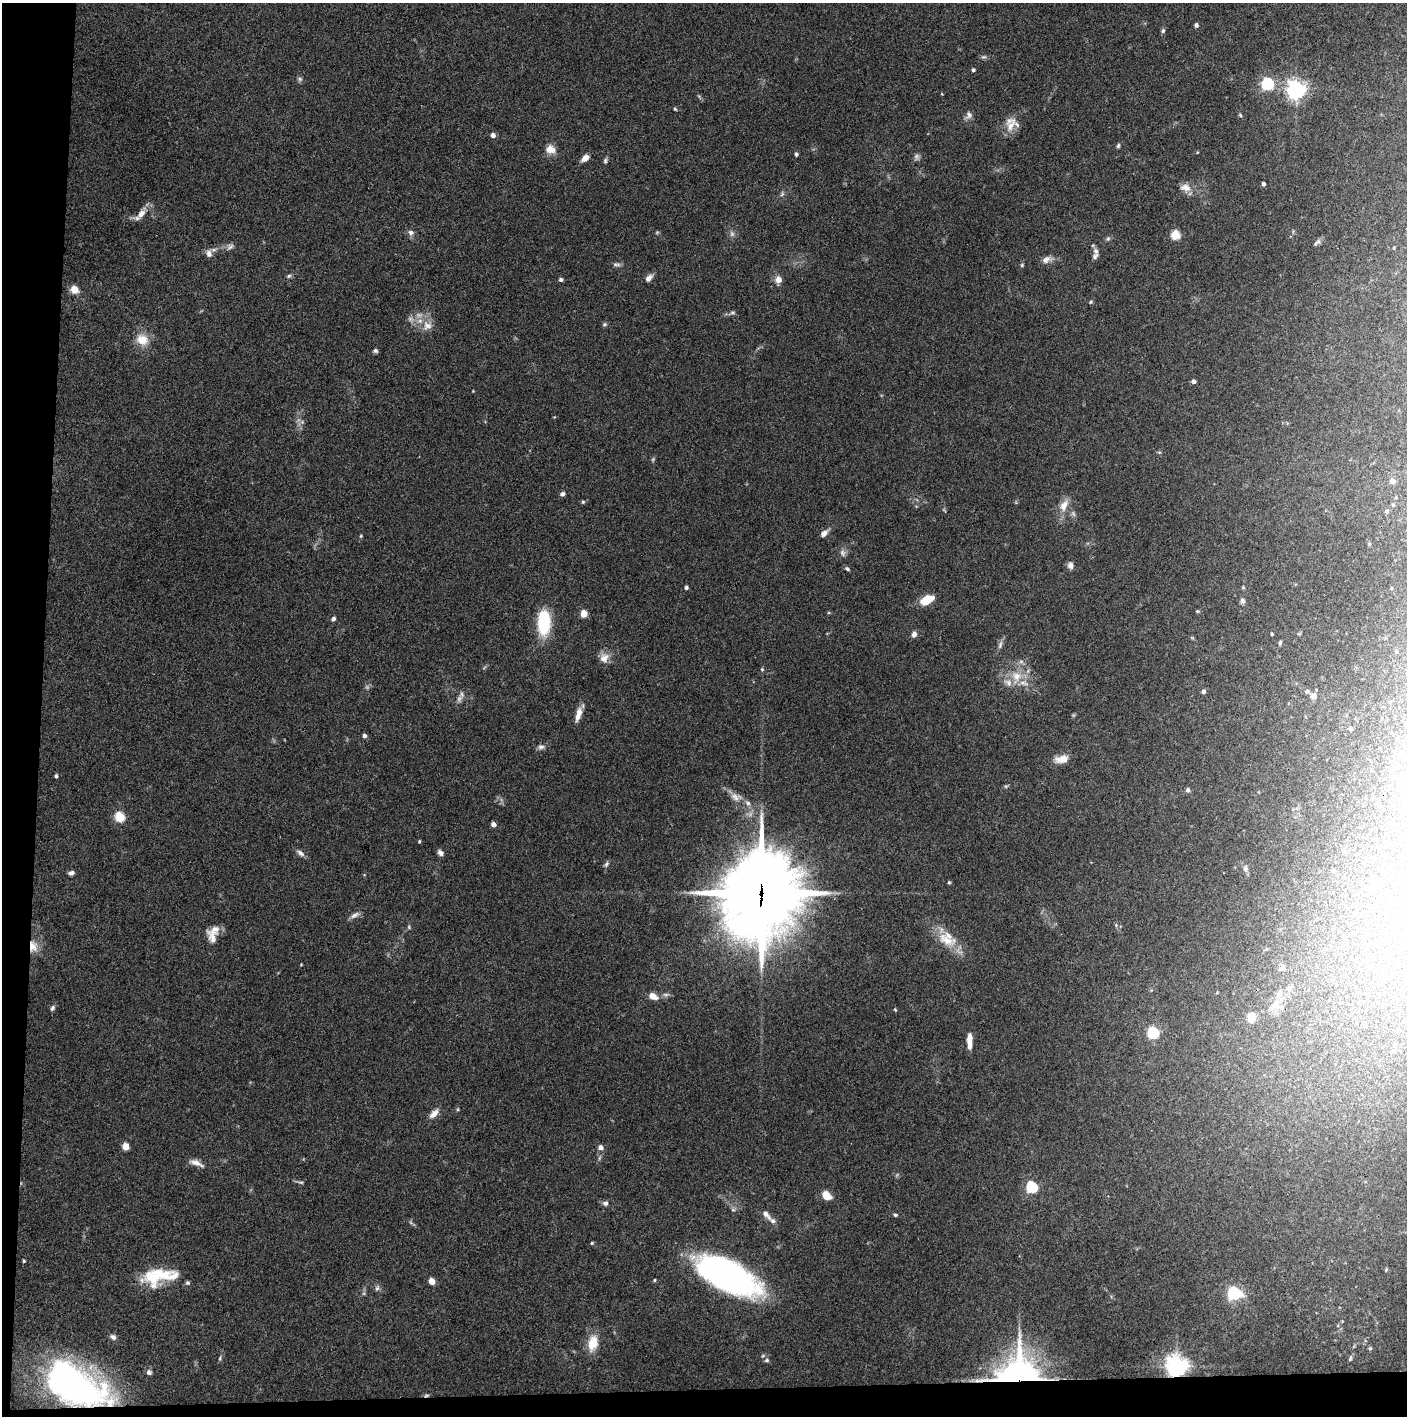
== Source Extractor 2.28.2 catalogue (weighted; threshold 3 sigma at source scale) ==
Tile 7 of 3 x 3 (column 1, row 3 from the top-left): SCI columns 2-1406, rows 1-1414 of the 4221 x 4244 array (HDU 1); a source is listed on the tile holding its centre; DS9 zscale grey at full resolution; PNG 1409 x 1418 px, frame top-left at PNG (2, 3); no overlay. Shown black and unused: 5% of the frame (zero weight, under 3 of 4 exposures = <1% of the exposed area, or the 3 px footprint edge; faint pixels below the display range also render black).
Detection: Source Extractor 2.28.2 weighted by HDU 2 'WHT'; one run over the whole footprint, this tile lists its part. Background 0.0746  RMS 0.0055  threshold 0.0249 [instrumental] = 3 sigma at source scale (4.5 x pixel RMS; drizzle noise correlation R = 1.50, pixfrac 1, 0.05/0.05 arcsec/px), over >= 5 px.
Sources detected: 161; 3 too faint to see at this stretch — not listed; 8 inside a brighter listed object's ellipse — not listed separately; the other 150 listed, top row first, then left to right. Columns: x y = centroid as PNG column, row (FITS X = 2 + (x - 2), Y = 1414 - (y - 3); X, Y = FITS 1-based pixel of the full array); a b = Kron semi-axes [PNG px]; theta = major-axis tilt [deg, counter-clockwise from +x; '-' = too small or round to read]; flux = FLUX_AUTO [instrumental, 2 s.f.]
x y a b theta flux
1196 25 4 4 - 1.8
1163 31 6 5 - 1.1
973 70 4 3 - 1.3
300 79 6 6 - 1.1
1267 83 6 5 - 72
1296 89 6 6 - 290
675 109 4 4 - 0.67
969 115 11 8 -75 2.2
1240 115 6 4 -46 0.65
1011 124 20 13 72 7.3
493 135 5 5 - 2.2
1118 146 6 4 73 0.88
550 149 12 11 - 4.6
796 154 4 4 - 1.4
585 158 9 6 43 3.8
605 161 7 5 77 1.1
1263 184 4 3 - 1.7
1185 188 15 10 -10 4.4
782 194 7 4 56 0.97
141 214 14 8 52 4.7
411 233 7 7 - 2.2
732 234 6 6 - 1.6
1175 235 5 5 - 31
1108 238 6 5 - 0.96
1315 244 8 5 46 1.2
230 247 10 7 32 2
1096 251 9 6 -62 1.8
209 253 9 7 -77 2.8
1046 259 13 8 36 2.9
616 264 13 4 0 1.5
1022 265 5 4 - 0.69
289 276 7 5 22 1
648 278 9 6 47 3.1
561 279 5 4 - 1.2
778 279 6 5 - 6
74 289 5 5 - 10
1091 302 5 4 - 0.74
732 313 8 4 0 1.1
419 315 11 6 15 3.1
604 324 7 5 2 0.89
427 326 14 12 29 5.6
142 340 16 13 -33 8.8
375 351 5 5 - 1.3
1193 381 4 4 - 1.9
302 422 5 5 - 1.2
1159 452 6 3 -17 0.65
1393 481 5 5 - 3.2
562 494 6 5 - 1.6
1396 497 5 3 - 0.46
583 502 5 4 - 0.79
1393 505 5 5 - 0.68
1064 506 16 10 62 5.9
1387 511 5 4 - 1.1
824 533 10 6 40 2.7
361 536 5 4 - 0.6
1369 544 5 4 - 0.63
843 553 9 7 -66 2.1
1070 565 9 7 -77 2.1
847 569 7 4 -37 1
686 587 4 4 - 1.2
927 600 14 8 28 12
1242 601 7 5 -69 1.5
1197 611 4 4 - 0.59
584 614 5 4 - 14
333 619 5 5 - 1.2
544 622 21 10 89 35
914 634 7 5 72 2.5
1272 634 3 3 - 0.74
1280 643 6 4 86 0.93
1000 645 10 6 75 1.8
1396 651 4 3 - 0.77
604 658 14 12 50 4.7
762 669 5 5 - 0.66
1016 677 17 13 88 9.3
1307 691 6 5 - 1.1
1203 692 5 5 - 1.4
1313 696 8 7 - 2.2
459 699 11 7 64 2.5
578 714 19 7 75 4.7
1350 729 5 5 - 1.1
364 736 4 4 - 1.7
541 747 9 6 5 1.8
1400 754 9 6 -56 1.8
1062 759 16 9 8 6
56 776 4 4 - 0.95
1405 786 11 8 23 3.9
1188 790 5 4 - 1.6
736 797 15 9 -17 3.9
119 817 5 5 - 36
493 824 4 4 - 3.1
419 841 4 3 - 0.54
1343 850 6 5 - 0.88
300 853 12 6 -35 2.1
440 853 8 6 -47 1.9
606 864 8 5 59 1.2
1245 868 9 6 -88 1.8
1333 871 5 4 - 1
71 873 6 5 - 1.7
949 882 4 3 - 0.78
1373 887 14 6 54 2.8
761 893 32 27 77 4500
355 915 13 6 28 2.4
1116 925 5 4 - 0.7
214 930 21 11 41 5.7
947 940 31 15 -22 13
33 946 15 11 -80 6.6
1283 968 6 5 - 1.9
1382 978 8 8 - 3.3
1289 988 6 4 -18 0.84
1280 992 9 6 44 2
653 996 9 6 -27 5.5
1275 1004 12 10 65 5.1
52 1008 8 5 58 1.2
895 1010 4 3 - 0.53
1251 1017 9 7 65 6.4
1153 1033 5 5 - 69
969 1041 17 5 89 5.1
458 1109 5 3 - 0.64
434 1114 12 7 46 4.1
125 1146 5 4 - 11
601 1147 6 6 - 2.3
196 1163 19 7 -22 3.8
301 1182 9 3 -12 0.93
1032 1187 5 5 - 65
826 1195 9 6 -44 8
605 1203 7 6 - 1.6
766 1215 19 7 -49 3.3
895 1215 5 4 - 0.86
592 1243 4 4 - 0.63
24 1261 4 3 - 0.77
1386 1270 5 4 - 0.61
727 1275 60 25 -26 180
154 1277 28 21 32 23
654 1280 4 3 - 0.63
432 1281 5 4 - 8.7
187 1283 5 5 - 0.97
377 1288 6 6 - 1.4
1234 1293 6 6 - 100
113 1337 8 6 -42 1.7
593 1343 20 12 78 10
1370 1348 5 4 - 0.7
763 1355 6 4 20 0.71
220 1358 6 4 79 0.81
1350 1358 7 4 77 0.92
767 1360 6 5 - 1.1
1177 1366 7 7 - 410
149 1372 7 6 - 1.6
1018 1377 18 17 - 860
75 1385 58 29 -28 140
426 1395 8 4 10 0.98
Overlapping masked pixels (flux is a lower limit): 6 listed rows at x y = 761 893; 33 946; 1177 1366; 1018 1377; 75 1385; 426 1395
Isophote crosses this tile's border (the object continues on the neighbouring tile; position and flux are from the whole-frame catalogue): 1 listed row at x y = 1405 786